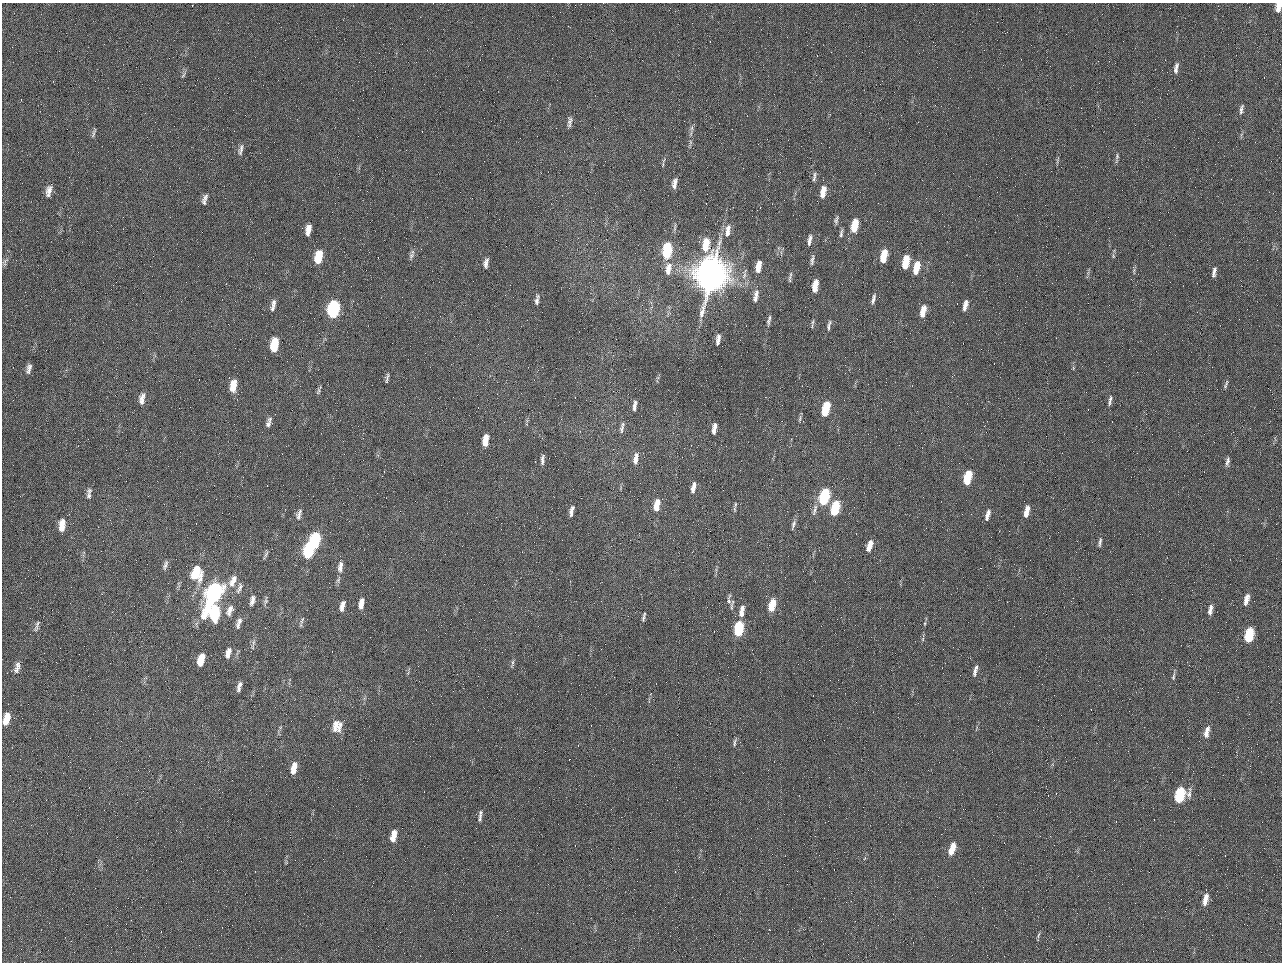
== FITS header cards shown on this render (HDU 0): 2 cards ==
NAXIS1  =                 1280 / length of data axis 1
NAXIS2  =                  960 / length of data axis 2

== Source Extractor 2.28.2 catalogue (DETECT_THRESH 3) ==
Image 1280 x 960 px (HDU 0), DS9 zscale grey, 1 PNG px = 1 image px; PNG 1284 x 964 px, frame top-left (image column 1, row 960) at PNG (2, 3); no overlay
Background 2560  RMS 180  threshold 553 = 3 sigma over >= 5 px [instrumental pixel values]
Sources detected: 147; all 147 listed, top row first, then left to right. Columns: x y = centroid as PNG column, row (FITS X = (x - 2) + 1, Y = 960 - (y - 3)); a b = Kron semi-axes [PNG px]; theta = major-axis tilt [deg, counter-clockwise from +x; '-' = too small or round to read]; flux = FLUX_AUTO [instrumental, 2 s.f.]
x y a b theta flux
1278 7 9 4 75 1.1e+05
984 50 2 2 - 6.4e+04
1176 68 15 5 79 6.3e+04
183 75 10 4 62 3.0e+04
1241 109 13 4 77 4.7e+04
569 123 18 5 79 5.6e+04
692 128 7 4 88 2.6e+04
94 133 15 4 70 2.8e+04
690 142 7 4 -90 2.4e+04
241 150 15 5 80 4.9e+04
1117 156 8 5 87 2.8e+04
664 160 6 4 70 1.8e+04
1057 160 12 3 72 1.9e+04
814 177 14 4 80 3.6e+04
675 182 9 7 62 5.8e+04
674 185 8 6 64 4.6e+04
49 191 14 7 76 8.4e+04
823 192 13 6 81 1.6e+05
205 197 10 6 70 3.9e+04
204 202 11 5 -62 3.1e+04
836 220 9 4 78 3.2e+04
855 225 12 5 78 3.5e+05
308 230 12 6 78 1.1e+05
728 231 17 6 82 9.7e+04
841 233 11 4 84 3.5e+04
810 240 14 5 78 6.0e+04
706 245 14 7 83 3.0e+05
667 251 12 6 83 9.6e+05
411 255 11 6 59 4.2e+04
884 256 12 5 78 3.1e+05
1113 256 7 4 -75 1.8e+04
318 257 13 7 79 3.5e+05
812 260 14 4 83 4.1e+04
5 262 12 5 67 3.8e+04
906 262 12 5 78 3.6e+05
486 263 11 5 79 5.8e+04
759 265 8 5 -88 9.0e+04
916 268 13 6 78 2.5e+05
668 269 17 8 81 1.4e+05
758 269 9 6 -68 1.1e+05
1134 271 10 4 -86 2.5e+04
1214 272 14 5 79 5.8e+04
744 274 19 5 77 6.0e+04
711 275 22 16 75 1.2e+07
790 276 15 4 76 3.2e+04
815 286 11 5 81 2.0e+05
756 296 16 6 79 8.7e+04
873 299 15 5 74 4.7e+04
537 300 14 5 81 4.6e+04
273 303 12 5 75 5.4e+04
965 305 12 5 75 7.7e+04
272 309 7 5 66 2.5e+04
333 309 12 7 80 1.9e+06
923 311 13 6 77 1.6e+05
769 320 14 5 80 4.3e+04
813 322 10 4 79 2.6e+04
829 325 15 4 78 4.1e+04
718 340 13 5 82 6.7e+04
274 345 12 6 82 4.5e+05
29 368 11 4 76 5.5e+04
387 378 13 3 79 2.9e+04
1226 385 12 4 69 3.1e+04
233 386 12 6 80 2.1e+05
319 390 13 4 64 2.6e+04
142 399 14 7 78 8.1e+04
1110 400 14 5 79 4.7e+04
635 406 13 4 81 5.3e+04
826 409 12 5 77 5.4e+05
800 418 10 4 73 2.4e+04
270 419 7 5 50 2.6e+04
268 424 9 6 73 4.2e+04
714 428 11 4 80 7.7e+04
622 429 13 6 84 4.6e+04
986 432 2 2 - 6.7e+03
485 440 11 5 81 1.9e+05
636 458 15 6 80 9.6e+04
542 459 11 4 86 4.7e+04
1227 461 12 5 80 4.5e+04
967 477 11 5 76 5.9e+05
693 488 13 5 78 7.5e+04
89 496 11 7 -81 4.5e+04
824 497 12 6 74 1.4e+06
735 504 10 3 81 2.5e+04
657 505 13 6 81 2.0e+05
573 508 5 4 - 2.0e+04
835 508 12 5 75 7.2e+05
815 510 17 5 74 4.8e+04
1027 511 12 5 77 1.5e+05
299 512 10 5 64 3.9e+04
571 513 13 5 -88 4.7e+04
987 515 13 5 74 7.7e+04
298 517 11 7 -68 4.2e+04
793 524 13 5 71 3.9e+04
62 525 13 7 85 1.6e+05
315 540 12 6 80 1.3e+06
1100 542 12 4 79 3.6e+04
869 546 12 5 73 1.5e+05
309 550 13 6 79 1.4e+06
266 555 12 3 61 2.7e+04
165 565 13 5 72 4.2e+04
340 567 16 7 83 8.9e+04
196 573 15 11 88 4.6e+05
233 581 18 8 64 1.2e+05
239 588 16 6 68 5.7e+04
214 593 22 9 66 3.2e+06
729 599 18 5 86 5.2e+04
1246 599 13 5 75 1.0e+05
252 600 13 5 75 6.3e+04
265 601 14 5 79 3.5e+04
361 603 11 5 80 1.0e+05
772 605 12 5 75 3.2e+05
342 606 11 5 76 7.2e+04
230 610 15 8 67 9.1e+04
1210 610 13 5 78 7.3e+04
742 611 13 5 79 1.1e+05
214 613 13 8 81 7.4e+05
643 617 12 4 77 3.0e+04
302 620 12 4 67 3.0e+04
239 621 11 8 62 5.4e+04
925 623 5 3 - 1.5e+04
37 626 18 5 71 5.2e+04
238 626 8 6 -72 2.8e+04
738 629 11 5 81 1.0e+06
1249 635 11 6 77 7.1e+05
923 639 6 4 89 2.0e+04
253 642 12 4 81 3.8e+04
228 653 12 6 74 9.1e+04
201 660 11 6 74 2.6e+05
512 663 12 4 78 2.7e+04
18 665 10 7 -71 5.4e+04
16 670 10 8 72 5.8e+04
975 671 13 4 76 6.7e+04
1173 676 11 4 77 2.9e+04
240 685 10 6 56 4.7e+04
239 689 7 5 87 3.4e+04
6 719 13 7 75 1.9e+05
337 726 15 12 80 1.6e+05
1207 732 15 6 76 1.1e+05
735 742 13 4 78 3.2e+04
294 768 12 5 77 1.7e+05
1180 795 12 7 71 1.0e+06
480 812 6 6 - 2.5e+04
480 818 11 5 84 3.7e+04
393 836 13 6 78 1.8e+05
952 848 13 5 71 2.3e+05
1205 899 14 5 77 1.2e+05
1038 935 10 3 75 2.0e+04
At the frame edge (FLAGS 8, measured only in part): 1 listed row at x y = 1278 7